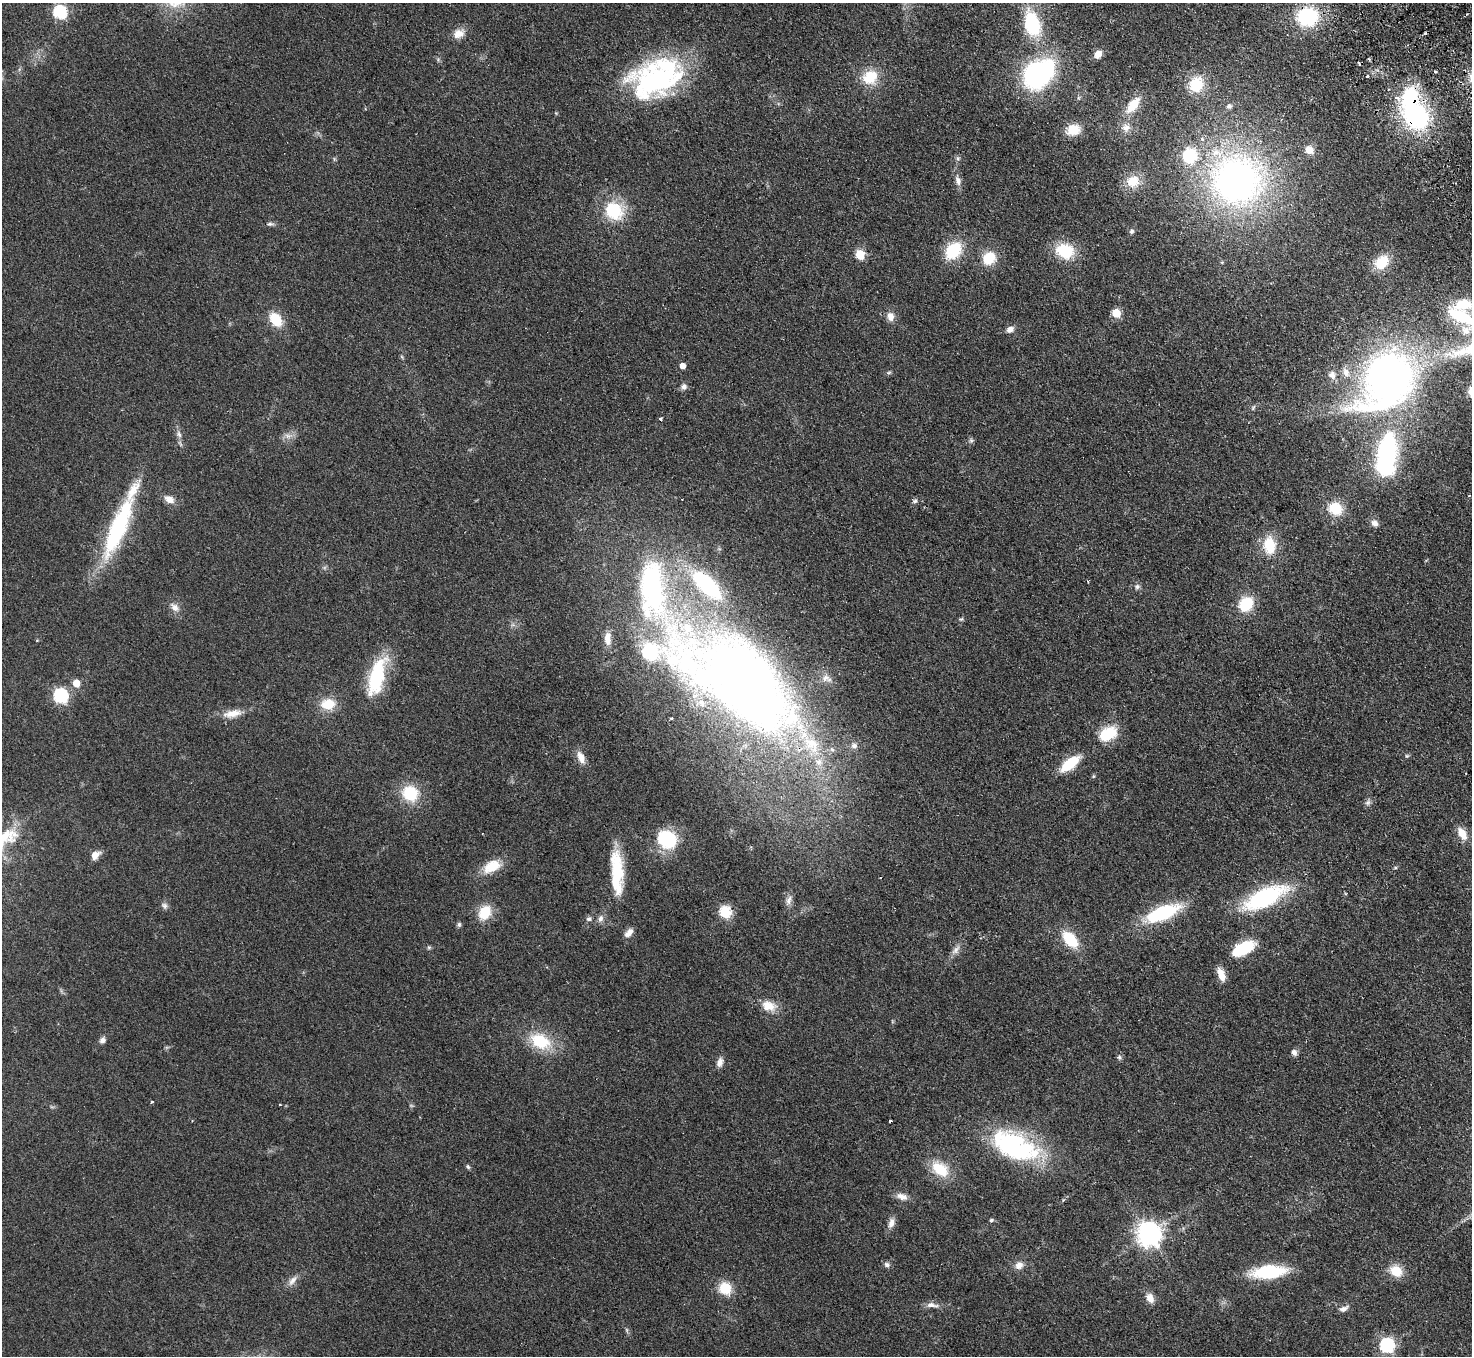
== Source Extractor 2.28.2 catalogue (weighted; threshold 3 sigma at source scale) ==
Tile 10 of 4 x 4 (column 2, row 3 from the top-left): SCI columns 1519-2988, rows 1686-3039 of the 5977 x 5939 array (HDU 1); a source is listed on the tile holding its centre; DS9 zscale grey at full resolution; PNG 1474 x 1358 px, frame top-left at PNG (2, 3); no overlay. Shown black and unused: <1% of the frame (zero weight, under 2 of 3 exposures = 3% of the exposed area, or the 3 px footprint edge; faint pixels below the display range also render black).
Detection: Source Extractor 2.28.2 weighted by HDU 2 'WHT'; one run over the whole footprint, this tile lists its part. Background 0.061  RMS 0.0089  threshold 0.04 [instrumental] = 3 sigma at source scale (4.5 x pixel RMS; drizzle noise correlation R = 1.50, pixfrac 1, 0.05/0.05 arcsec/px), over >= 5 px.
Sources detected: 143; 1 too faint to see at this stretch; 2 inside a brighter object's white glare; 3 cosmic-ray / hot-pixel residue — not listed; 15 inside a brighter listed object's ellipse — not listed separately; the other 122 listed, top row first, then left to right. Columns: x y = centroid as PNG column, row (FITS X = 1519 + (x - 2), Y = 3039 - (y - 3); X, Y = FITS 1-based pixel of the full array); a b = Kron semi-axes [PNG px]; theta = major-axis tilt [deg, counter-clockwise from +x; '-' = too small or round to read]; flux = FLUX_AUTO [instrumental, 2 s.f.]
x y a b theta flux
60 12 6 6 - 130
1307 17 16 14 1 78
1032 24 26 15 -73 53
1425 33 3 3 - 1.1
459 34 15 11 20 8.8
1098 54 9 6 53 7.5
1369 59 4 3 - 0.84
1435 71 3 3 - 1.3
1033 75 27 16 82 95
1367 76 3 3 - 2.7
870 77 18 15 33 24
657 79 61 36 25 160
1196 84 14 12 64 31
1397 98 9 6 -36 4.7
1133 105 19 10 52 19
1229 106 8 7 - 2.6
556 113 4 4 - 0.79
1416 117 26 22 -37 110
1126 128 11 11 - 6.6
1073 130 14 10 13 17
1309 150 9 8 - 9.2
958 158 7 6 - 1.8
1236 180 60 57 -3 320
958 181 14 7 -72 4.8
1133 181 16 14 17 15
614 210 17 15 -43 46
270 224 11 5 1 2.2
1132 231 6 6 - 1.9
953 251 20 14 48 35
1065 251 22 17 -12 30
860 254 5 5 - 46
989 258 13 11 41 23
1381 262 15 12 45 23
1116 313 5 5 - 31
1461 316 36 15 -27 47
890 317 12 9 -87 6.3
276 319 16 11 -54 20
1010 329 9 7 30 4.5
1468 351 74 15 11 46
402 357 6 4 -71 1
682 366 5 4 - 7.7
889 373 8 4 9 1.3
1332 375 11 10 - 5.8
1388 379 60 42 51 480
684 387 8 7 - 3.5
1253 407 9 4 63 1.4
660 419 3 3 - 1.9
179 434 10 6 -67 3.4
288 436 11 7 -3 4.5
971 441 6 5 - 1.8
1387 454 35 14 84 190
1469 496 4 3 - 1.3
169 499 13 8 -29 7
915 501 7 6 - 2.1
1335 509 13 11 -29 24
1374 523 9 7 -27 3.8
118 527 76 18 67 100
1269 545 19 13 -87 25
1137 587 7 7 - 2.4
1246 604 15 12 51 30
175 607 13 9 -47 5.8
961 619 7 4 43 1.3
376 677 44 16 74 58
737 680 183 78 -35 910
76 683 5 5 - 17
61 696 7 6 - 160
328 704 17 13 10 19
232 713 26 10 11 12
1108 734 21 14 30 27
1407 756 6 4 1 1.1
581 757 17 9 -66 8
1070 764 19 9 39 33
1093 776 5 4 - 1.1
410 793 16 15 - 33
1368 802 8 7 - 2.7
1462 833 13 8 -58 12
667 839 21 19 -35 46
95 855 9 7 41 8.1
492 866 24 14 28 19
1395 868 5 3 - 0.93
617 870 44 15 -83 39
1265 897 43 17 25 99
789 900 15 7 66 4.7
164 905 10 7 -33 2.8
485 912 19 14 60 19
725 912 6 6 - 88
1162 913 29 12 22 73
589 919 8 6 18 2.3
601 919 11 7 72 3.9
459 924 7 5 75 1.7
629 933 13 7 46 5.2
1070 940 17 10 -48 32
429 947 6 4 18 1.3
1243 948 25 12 26 34
956 950 16 8 51 5.3
1221 975 16 7 -68 10
769 1006 20 13 -16 13
102 1040 7 7 - 3.6
540 1041 19 13 -28 39
1294 1052 8 6 -60 3.3
1119 1057 6 6 - 1.8
720 1062 13 8 74 4.7
152 1102 3 3 - 1.7
280 1105 3 3 - 1.2
1015 1146 57 29 -25 120
468 1167 6 4 -72 1.4
940 1169 22 14 -36 25
902 1196 16 8 -16 6.2
991 1220 4 4 - 1.8
891 1223 13 8 72 5.5
1149 1234 8 8 - 820
887 1265 8 7 - 2.8
1019 1265 10 9 - 6.1
1396 1271 13 11 -32 17
1269 1272 29 11 5 65
292 1280 15 8 53 5.4
725 1288 15 14 - 18
1150 1298 13 9 -63 6.5
932 1305 17 6 -6 5.5
1344 1309 12 6 28 4
627 1330 7 4 -71 1.4
1387 1345 7 6 - 170
Overlapping masked pixels (flux is a lower limit): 3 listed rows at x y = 1307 17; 1416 117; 737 680
Isophote crosses this tile's border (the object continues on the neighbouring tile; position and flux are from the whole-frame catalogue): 3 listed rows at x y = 1307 17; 1461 316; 1468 351